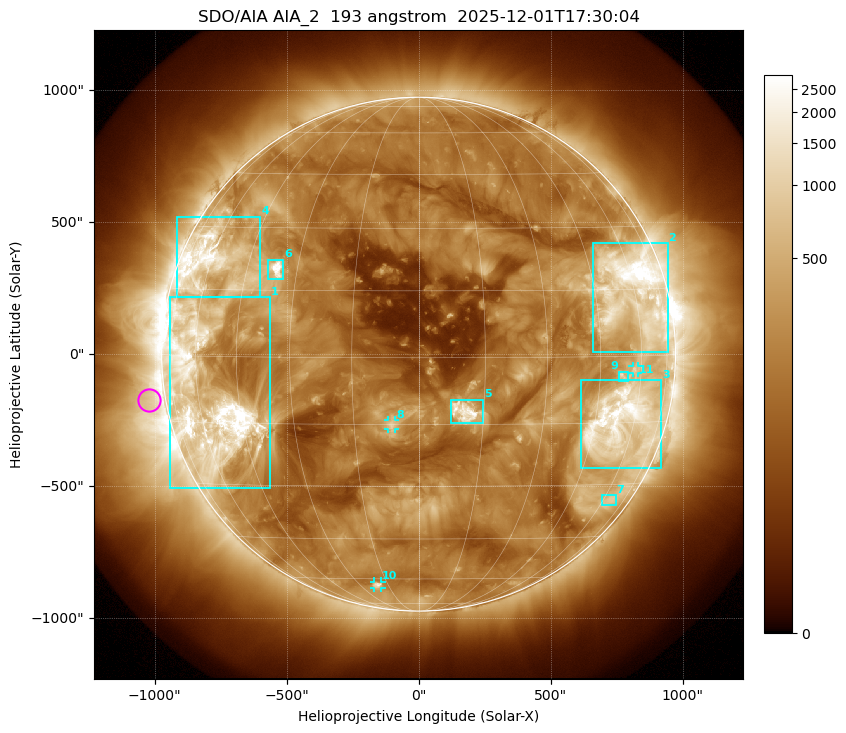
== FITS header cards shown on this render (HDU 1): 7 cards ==
TELESCOP= 'SDO/AIA '           / For AIA: SDO/AIA
INSTRUME= 'AIA_2   '           / For AIA: AIA_ATA1, AIA_ATA2, AIA_ATA3 or AIA_AT
WAVELNTH=                  193 / [angstrom] Wavelength
WAVEUNIT= 'angstrom'           / Wavelength unit: angstrom
DATE-OBS= '2025-12-01T17:30:04.835' / [ISO] Date when observation started; ISO 8
CTYPE1  = 'HPLN-TAN'           / CTYPE1: HPLN
CTYPE2  = 'HPLT-TAN'           / CTYPE2: HPLT

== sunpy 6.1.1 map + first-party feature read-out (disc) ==
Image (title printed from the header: SDO/AIA AIA_2  193 angstrom  2025-12-01T17:30:04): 1024 x 1024 px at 2.4 arcsec/px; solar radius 973 arcsec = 406 px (full disc in frame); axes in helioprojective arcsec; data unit not stated in the header (colour bar unlabelled)
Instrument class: DISC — disc imager (sunpy class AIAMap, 193 A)
Bright regions (active regions / flare kernels): reference = the median radial profile (limb darkening/brightening removed); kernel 9 px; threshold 5 sigma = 517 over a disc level ~189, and >= 1.15x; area >= 12 px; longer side >= 10 px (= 24 arcsec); searched inside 0.97 R_sun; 11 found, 11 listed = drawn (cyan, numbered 1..; 3 of them under ~33 arcsec drawn as corner ticks so the feature stays visible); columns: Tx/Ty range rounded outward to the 5 arcsec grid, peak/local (2 s.f.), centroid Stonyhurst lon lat
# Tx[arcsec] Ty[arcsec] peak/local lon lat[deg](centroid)
1 -945..-565 -510..215 22 -57 -9
2 660..945 10..420 23 +59 +14
3 615..920 -430..-95 13 +55 -15
4 -915..-600 215..520 9.9 -60 +21
5 120..245 -265..-170 16 +10 -12
6 -570..-510 280..360 18 -36 +20
7 695..750 -570..-535 3.5 +64 -34
8 -115..-90 -285..-250 6.5 -6 -15
9 755..795 -100..-65 4.4 +53 -4
10 -170..-140 -885..-860 5.6 -20 -63
11 810..830 -75..-45 3.9 +57 -3
Off-limb structures (1.02-1.3 R_sun): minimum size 162 px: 3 found; the strongest spans PA ~65..135 deg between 1.02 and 1.3 R_sun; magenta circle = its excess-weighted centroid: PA ~100 deg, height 1.06 R_sun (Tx ~-1020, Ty ~-175 arcsec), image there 2.6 x the reference